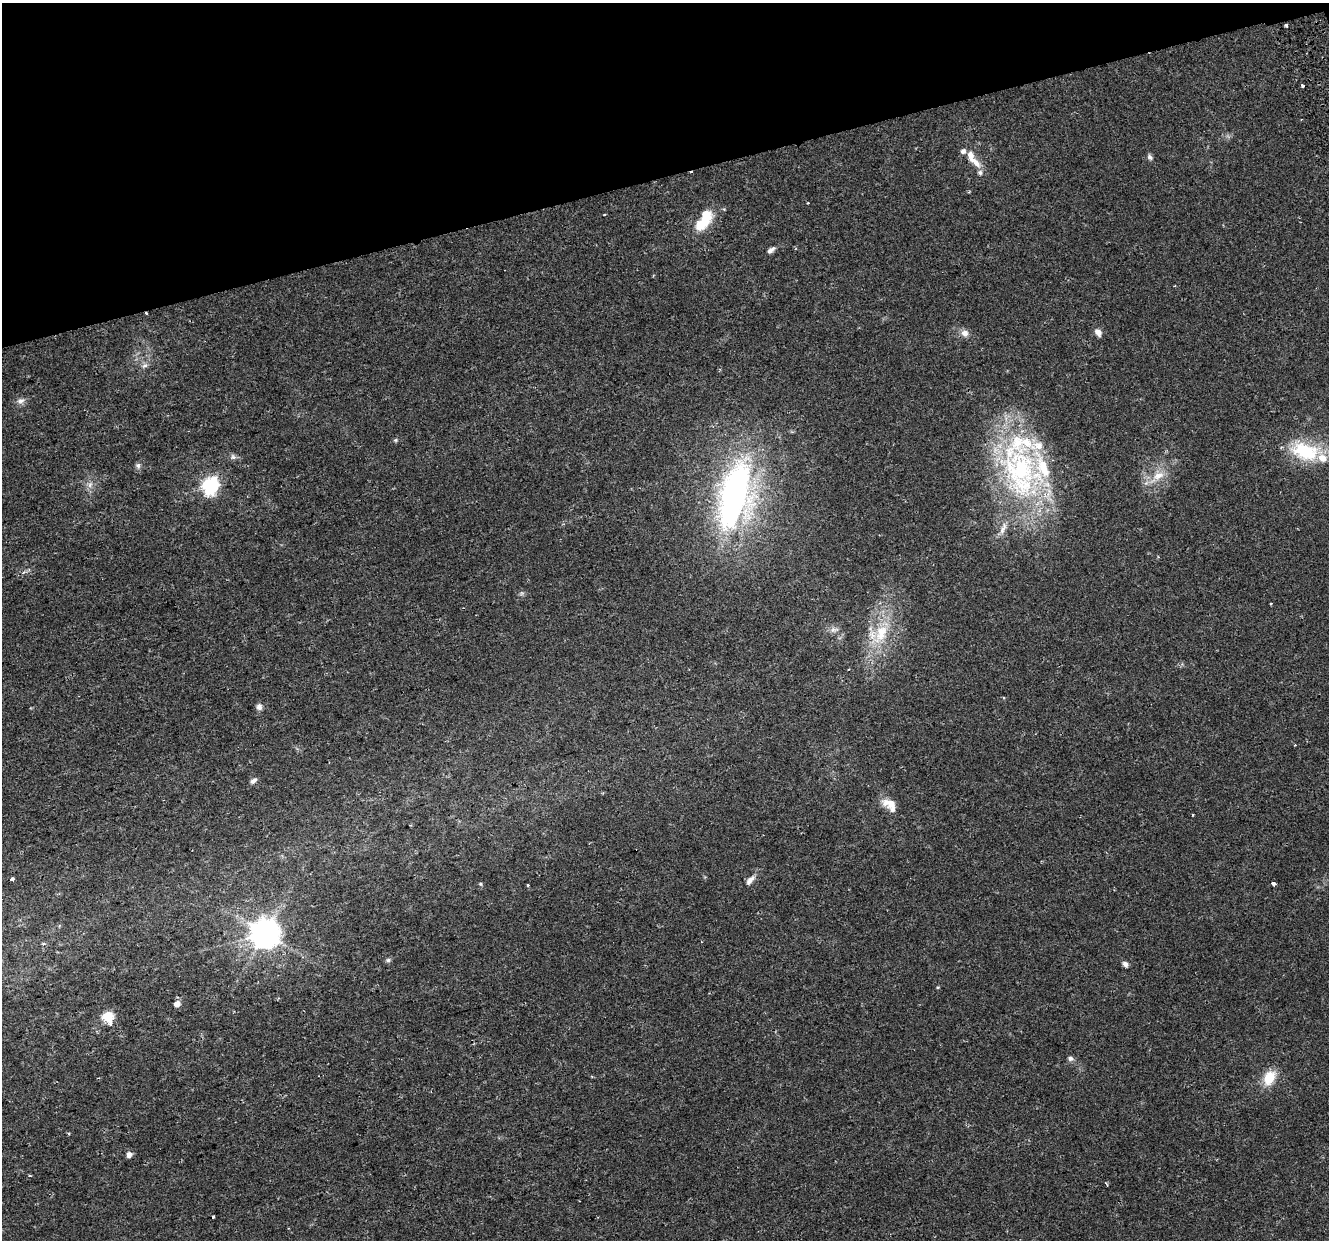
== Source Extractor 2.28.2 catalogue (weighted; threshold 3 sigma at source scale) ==
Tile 3 of 4 x 4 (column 3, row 1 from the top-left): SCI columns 2711-4037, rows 3791-5028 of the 5422 x 5159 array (HDU 1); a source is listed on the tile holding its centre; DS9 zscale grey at full resolution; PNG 1331 x 1242 px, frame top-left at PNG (2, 3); no overlay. Shown black and unused: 14% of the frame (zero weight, under 2 of 3 exposures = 3% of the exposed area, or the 3 px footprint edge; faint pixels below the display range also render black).
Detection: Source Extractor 2.28.2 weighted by HDU 2 'WHT'; one run over the whole footprint, this tile lists its part. Background 0.0356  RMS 0.005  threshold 0.0226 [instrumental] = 3 sigma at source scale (4.5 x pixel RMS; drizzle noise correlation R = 1.50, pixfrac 1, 0.0396/0.0396 arcsec/px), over >= 5 px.
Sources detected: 58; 1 too faint to see at this stretch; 4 cosmic-ray / hot-pixel residue — not listed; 10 inside a brighter listed object's ellipse — not listed separately; the other 43 listed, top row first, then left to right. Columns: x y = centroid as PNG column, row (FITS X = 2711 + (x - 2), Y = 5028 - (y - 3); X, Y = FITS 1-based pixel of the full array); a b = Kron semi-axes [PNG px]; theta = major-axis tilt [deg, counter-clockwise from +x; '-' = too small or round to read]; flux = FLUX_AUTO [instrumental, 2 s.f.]
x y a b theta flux
1286 25 3 3 - 1.4
1150 157 8 6 -63 1.2
974 161 23 8 -39 5.7
808 203 3 2 - 0.7
604 215 3 2 - 0.43
703 222 25 12 37 13
771 250 10 5 33 1.8
146 313 4 2 - 0.47
1098 332 11 7 -56 2.5
965 333 10 9 - 2.9
145 365 8 6 3 1.5
21 401 11 7 13 2.1
396 440 6 4 89 0.63
1305 451 39 22 -15 27
233 457 8 6 -55 1.4
138 466 8 6 -83 1.4
1020 471 82 56 -69 110
1158 476 18 11 25 7.3
90 485 10 6 63 2.1
210 486 7 6 - 130
735 495 70 27 76 160
1270 604 3 2 - 0.5
834 630 13 6 10 2.2
881 633 34 16 65 21
259 707 8 7 - 1.9
253 781 10 5 38 1.6
890 804 20 12 -39 7.1
12 879 4 3 - 2
750 880 13 6 44 2.7
480 884 5 4 - 0.6
1274 884 4 3 - 3.1
527 885 5 3 - 0.48
265 934 9 9 - 820
388 960 7 5 0 1
1125 964 7 5 -54 1.6
938 987 4 3 - 0.48
177 1004 5 5 - 4.1
108 1017 7 5 -74 39
1070 1058 8 6 -2 1.3
1269 1078 17 11 65 11
129 1154 5 5 - 3
30 1176 4 3 - 0.44
213 1217 3 3 - 1.7
Overlapping masked pixels (flux is a lower limit): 1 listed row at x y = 146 313